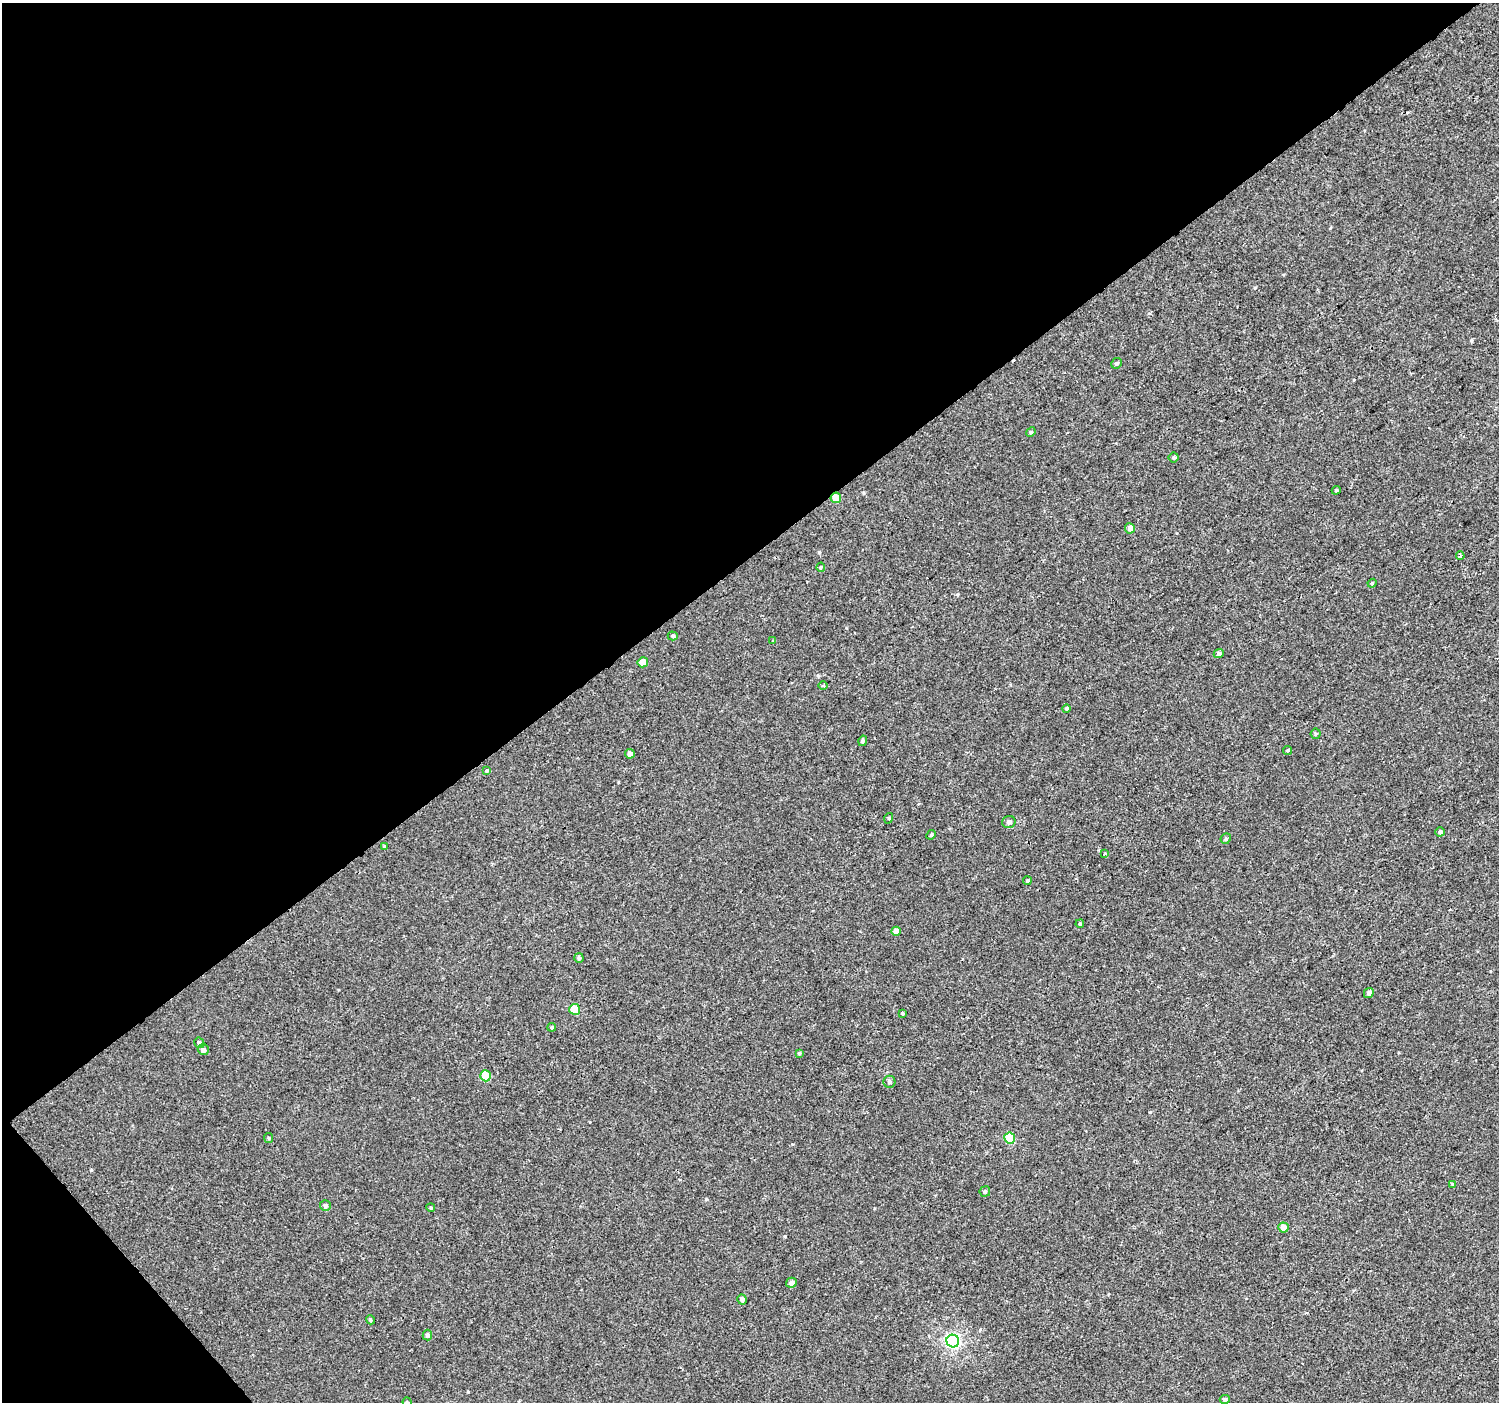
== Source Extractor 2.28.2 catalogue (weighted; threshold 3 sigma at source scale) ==
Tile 5 of 4 x 4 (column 1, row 2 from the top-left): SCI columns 5-1501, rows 3005-4404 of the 5993 x 5943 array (HDU 1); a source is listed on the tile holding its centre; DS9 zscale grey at full resolution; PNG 1501 x 1404 px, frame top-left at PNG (2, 3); each listed source drawn as its Kron ellipse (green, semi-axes under 4 px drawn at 4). Shown black and unused: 41% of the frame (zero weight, under 2 of 3 exposures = <1% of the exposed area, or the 3 px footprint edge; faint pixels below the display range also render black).
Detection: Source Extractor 2.28.2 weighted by HDU 2 'WHT'; one run over the whole footprint, this tile lists its part. Background 3.04e-04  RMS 0.0042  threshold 0.019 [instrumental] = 3 sigma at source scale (4.5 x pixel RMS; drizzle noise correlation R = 1.50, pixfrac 1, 0.0396/0.0396 arcsec/px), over >= 5 px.
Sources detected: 57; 3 cosmic-ray / hot-pixel residue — neither listed nor drawn; the other 54 listed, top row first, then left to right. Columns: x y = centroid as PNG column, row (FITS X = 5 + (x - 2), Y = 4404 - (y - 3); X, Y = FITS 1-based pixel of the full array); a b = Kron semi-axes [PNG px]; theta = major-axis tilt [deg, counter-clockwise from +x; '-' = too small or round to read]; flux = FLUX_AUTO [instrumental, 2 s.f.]
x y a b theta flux
1116 363 6 5 - 0.9
1031 432 5 4 - 0.52
1174 457 5 5 - 0.65
1336 490 4 4 - 0.45
836 498 5 5 - 6.1
1130 528 5 5 - 2.8
1460 556 4 3 - 1.4
821 567 4 4 - 0.48
1372 583 4 4 - 0.45
673 636 5 4 - 0.67
773 641 3 3 - 0.58
1219 654 5 4 - 1.2
643 662 5 5 - 3.8
823 686 4 3 - 0.56
1066 709 4 4 - 0.5
1316 734 5 5 - 0.6
863 741 5 4 - 1.1
1288 750 4 3 - 1
630 754 5 4 - 1.9
487 771 3 3 - 1.1
889 818 5 3 - 0.38
1009 822 6 6 - 1.4
1440 832 4 4 - 0.96
931 835 5 4 - 0.54
1226 839 5 5 - 0.77
384 846 3 3 - 0.31
1104 854 3 3 - 1.1
1027 881 4 4 - 0.65
1080 924 4 3 - 0.54
896 931 5 4 - 3.5
579 958 5 4 - 1.1
1369 993 5 4 - 1.4
575 1009 5 5 - 13
902 1013 3 3 - 2.5
552 1027 4 3 - 0.4
199 1043 5 5 - 1.1
203 1050 5 5 - 1.6
799 1053 4 3 - 0.48
486 1076 5 5 - 12
889 1082 6 6 - 0.9
269 1138 5 4 - 0.47
1010 1138 5 5 - 18
1453 1184 4 3 - 1.1
985 1191 5 5 - 0.85
325 1206 5 5 - 1
431 1208 4 3 - 0.4
1283 1227 5 5 - 3.7
791 1283 5 5 - 1.8
742 1299 5 4 - 1.5
370 1320 5 4 - 0.57
427 1335 5 5 - 1
953 1341 6 6 - 87
1225 1399 5 4 - 1
407 1402 5 4 - 0.74
Overlapping masked pixels (flux is a lower limit): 1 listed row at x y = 836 498
Isophote crosses this tile's border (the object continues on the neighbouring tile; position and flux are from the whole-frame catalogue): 1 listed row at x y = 407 1402
Unlisted compact peaks at least as high as the median listed source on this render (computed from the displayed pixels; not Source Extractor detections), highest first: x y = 785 1236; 1255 288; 91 1170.